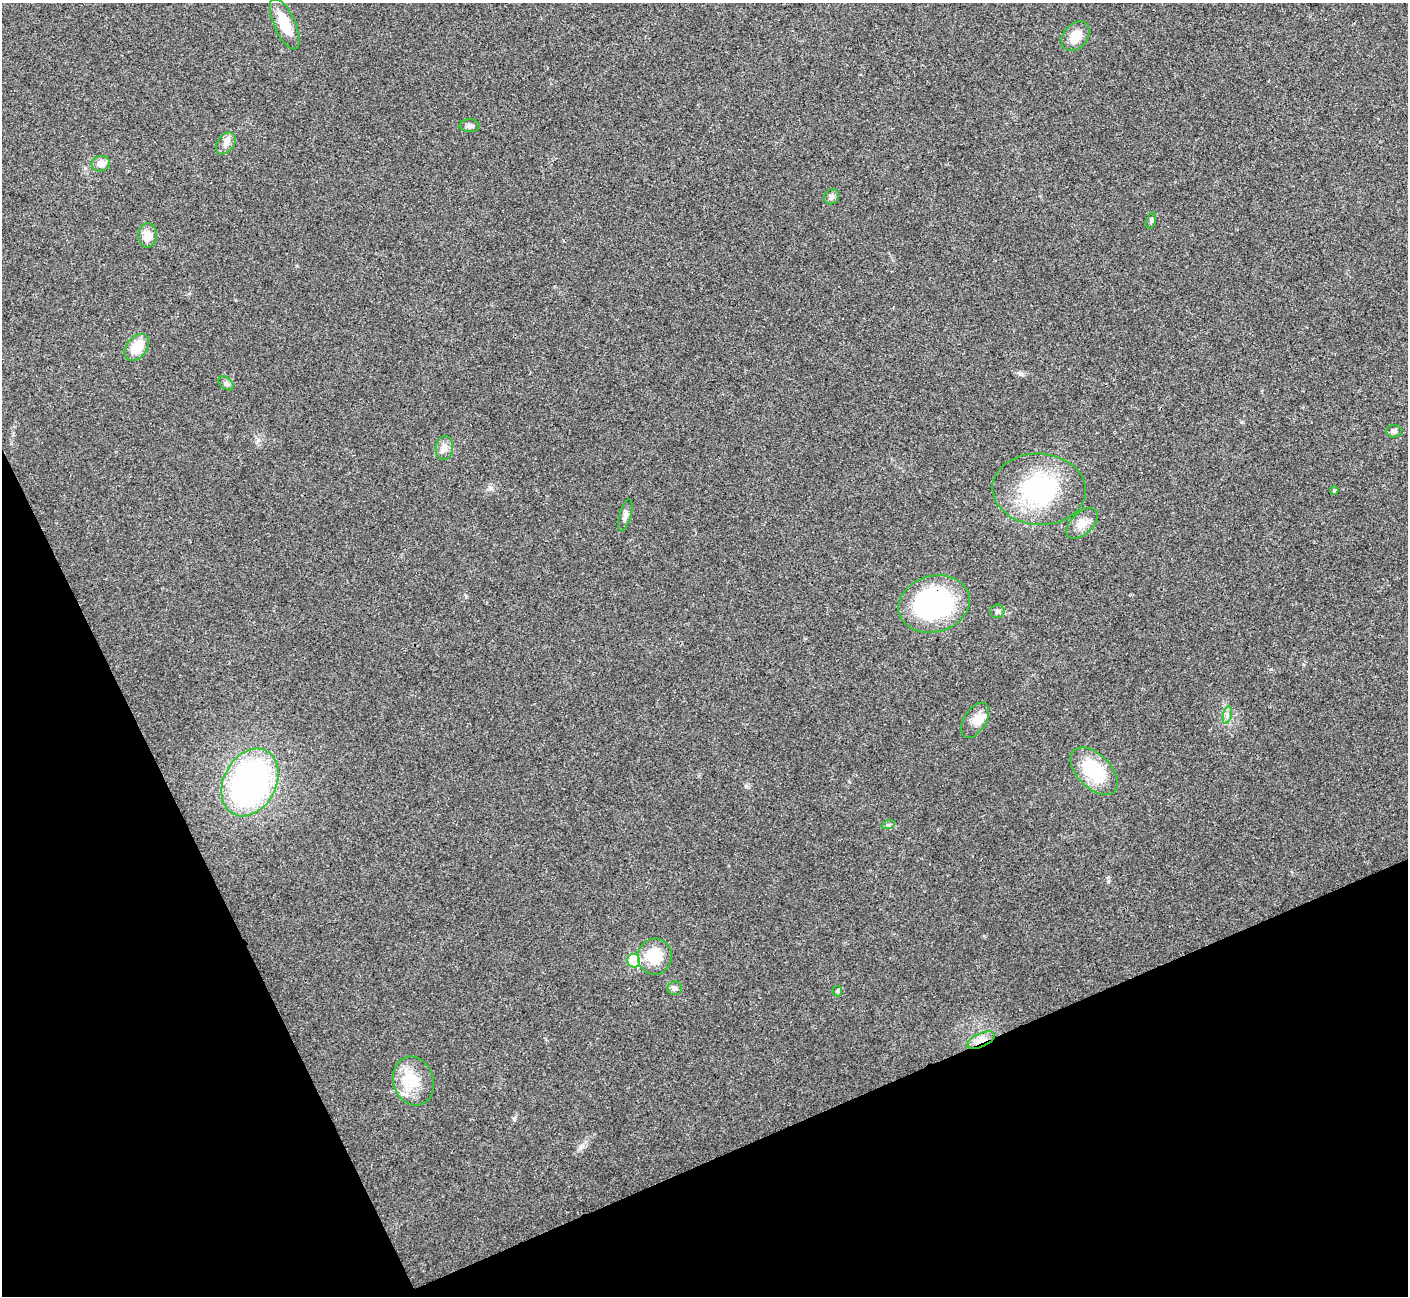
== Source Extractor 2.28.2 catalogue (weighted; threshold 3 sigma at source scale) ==
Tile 14 of 4 x 4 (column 2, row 4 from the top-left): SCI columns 1408-2813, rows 157-1450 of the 5630 x 5621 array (HDU 1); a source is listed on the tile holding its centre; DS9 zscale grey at full resolution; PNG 1410 x 1298 px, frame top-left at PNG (2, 3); each listed source drawn as its Kron ellipse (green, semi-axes under 4 px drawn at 4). Shown black and unused: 22% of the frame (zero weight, under 3 of 4 exposures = <1% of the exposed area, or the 3 px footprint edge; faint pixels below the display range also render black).
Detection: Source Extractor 2.28.2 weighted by HDU 2 'WHT'; one run over the whole footprint, this tile lists its part. Background 0.0216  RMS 0.004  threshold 0.018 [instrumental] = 3 sigma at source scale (4.5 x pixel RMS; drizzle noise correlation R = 1.50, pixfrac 1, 0.05/0.05 arcsec/px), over >= 5 px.
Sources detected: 31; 2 inside a brighter listed object's ellipse — not listed separately; the other 29 listed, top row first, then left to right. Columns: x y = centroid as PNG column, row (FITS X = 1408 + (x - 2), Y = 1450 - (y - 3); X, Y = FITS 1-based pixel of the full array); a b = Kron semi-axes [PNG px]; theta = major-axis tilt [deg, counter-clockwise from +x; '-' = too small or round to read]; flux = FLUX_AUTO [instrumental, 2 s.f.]
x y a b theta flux
285 24 27 10 -66 9.7
1075 36 16 12 51 6.7
470 126 10 6 -2 1.4
226 143 12 8 54 2.3
101 164 9 7 9 3.3
831 197 8 7 - 1.2
1151 221 8 4 76 0.65
148 235 12 9 88 4.1
137 348 15 10 53 8.8
226 383 9 5 -40 1.1
1394 431 8 6 -3 1
444 448 12 9 86 2.3
1039 489 47 35 -3 45
1334 490 4 3 - 0.49
625 515 16 5 75 1.7
1082 523 19 11 44 4.3
934 604 36 28 16 66
997 611 7 6 - 1
1227 715 9 4 78 1
975 720 19 11 59 3.9
1094 771 29 16 -45 22
250 782 36 26 62 110
888 825 7 4 18 0.69
655 957 18 17 - 11
634 961 7 6 - 19
674 988 7 7 - 1.2
837 991 5 5 - 0.56
981 1040 15 6 25 3.7
413 1081 25 20 -73 11
Overlapping masked pixels (flux is a lower limit): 2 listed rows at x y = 934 604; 981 1040
Unlisted compact peaks at least as high as the median listed source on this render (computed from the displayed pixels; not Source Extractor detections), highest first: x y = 1021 374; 514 1119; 1108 881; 258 440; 746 786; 581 1147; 491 488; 466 597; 1241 422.